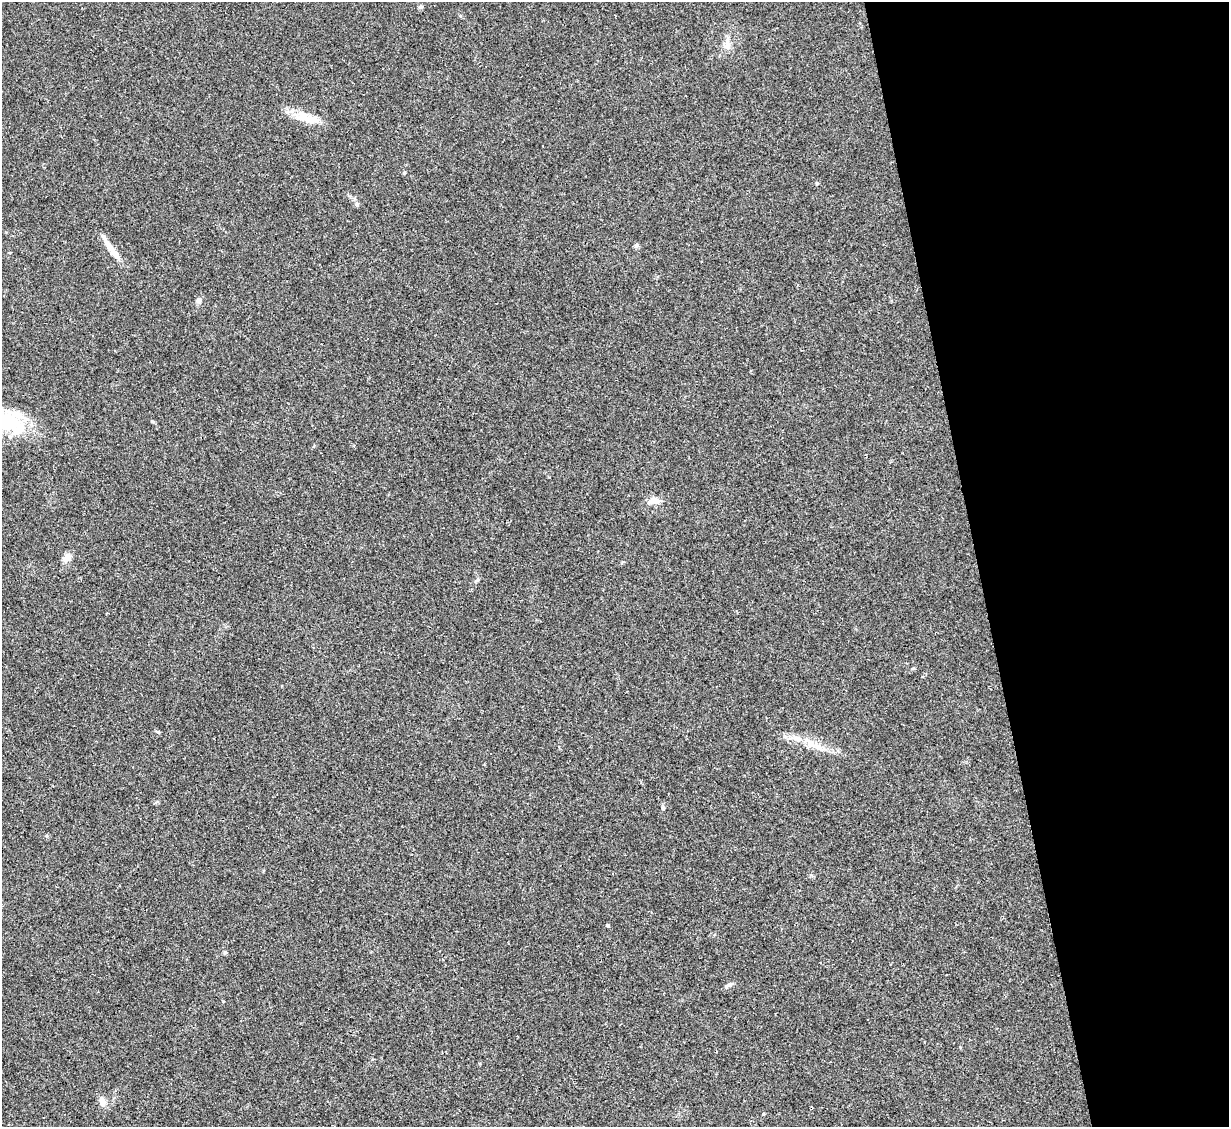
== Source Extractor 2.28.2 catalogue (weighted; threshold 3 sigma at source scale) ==
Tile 12 of 4 x 4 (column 4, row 3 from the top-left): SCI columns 3682-4908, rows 1377-2501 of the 4908 x 4890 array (HDU 1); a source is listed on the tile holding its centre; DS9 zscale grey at full resolution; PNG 1231 x 1129 px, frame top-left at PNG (2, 2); no overlay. Shown black and unused: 20% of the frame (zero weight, under 2 of 3 exposures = <1% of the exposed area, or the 3 px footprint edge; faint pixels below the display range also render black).
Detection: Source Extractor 2.28.2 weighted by HDU 2 'WHT'; one run over the whole footprint, this tile lists its part. Background 0.0692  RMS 0.0091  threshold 0.0411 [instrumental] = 3 sigma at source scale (4.5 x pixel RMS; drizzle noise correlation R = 1.50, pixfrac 1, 0.05/0.05 arcsec/px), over >= 5 px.
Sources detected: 21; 1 inside a brighter listed object's ellipse — not listed separately; the other 20 listed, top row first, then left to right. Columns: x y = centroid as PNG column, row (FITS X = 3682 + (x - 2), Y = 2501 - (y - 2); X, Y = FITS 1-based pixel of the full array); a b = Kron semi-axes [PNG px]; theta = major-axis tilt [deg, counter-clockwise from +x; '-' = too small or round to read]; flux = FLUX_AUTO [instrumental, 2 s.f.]
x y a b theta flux
420 7 5 5 - 1.4
727 45 12 7 90 5.4
307 118 36 10 -10 16
404 173 4 4 - 1.2
817 184 5 4 - 0.99
357 204 7 4 -90 1.4
636 245 6 5 - 2.2
113 252 38 7 -54 12
199 300 6 6 - 3.7
7 422 48 28 -9 69
654 501 18 8 7 7.1
67 558 10 8 33 7.3
477 580 8 4 35 1.5
798 739 12 7 -27 6
811 744 13 10 -70 8.1
663 808 6 5 - 1.5
608 925 4 4 - 1.3
728 985 12 4 23 2.5
102 1101 12 8 -72 6.1
763 1114 4 3 - 0.68
Isophote crosses this tile's border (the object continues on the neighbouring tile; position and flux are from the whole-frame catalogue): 1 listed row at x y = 7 422
Unlisted compact peaks at least as high as the median listed source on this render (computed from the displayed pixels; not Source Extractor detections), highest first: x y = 152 421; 225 952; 158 732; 223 1001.